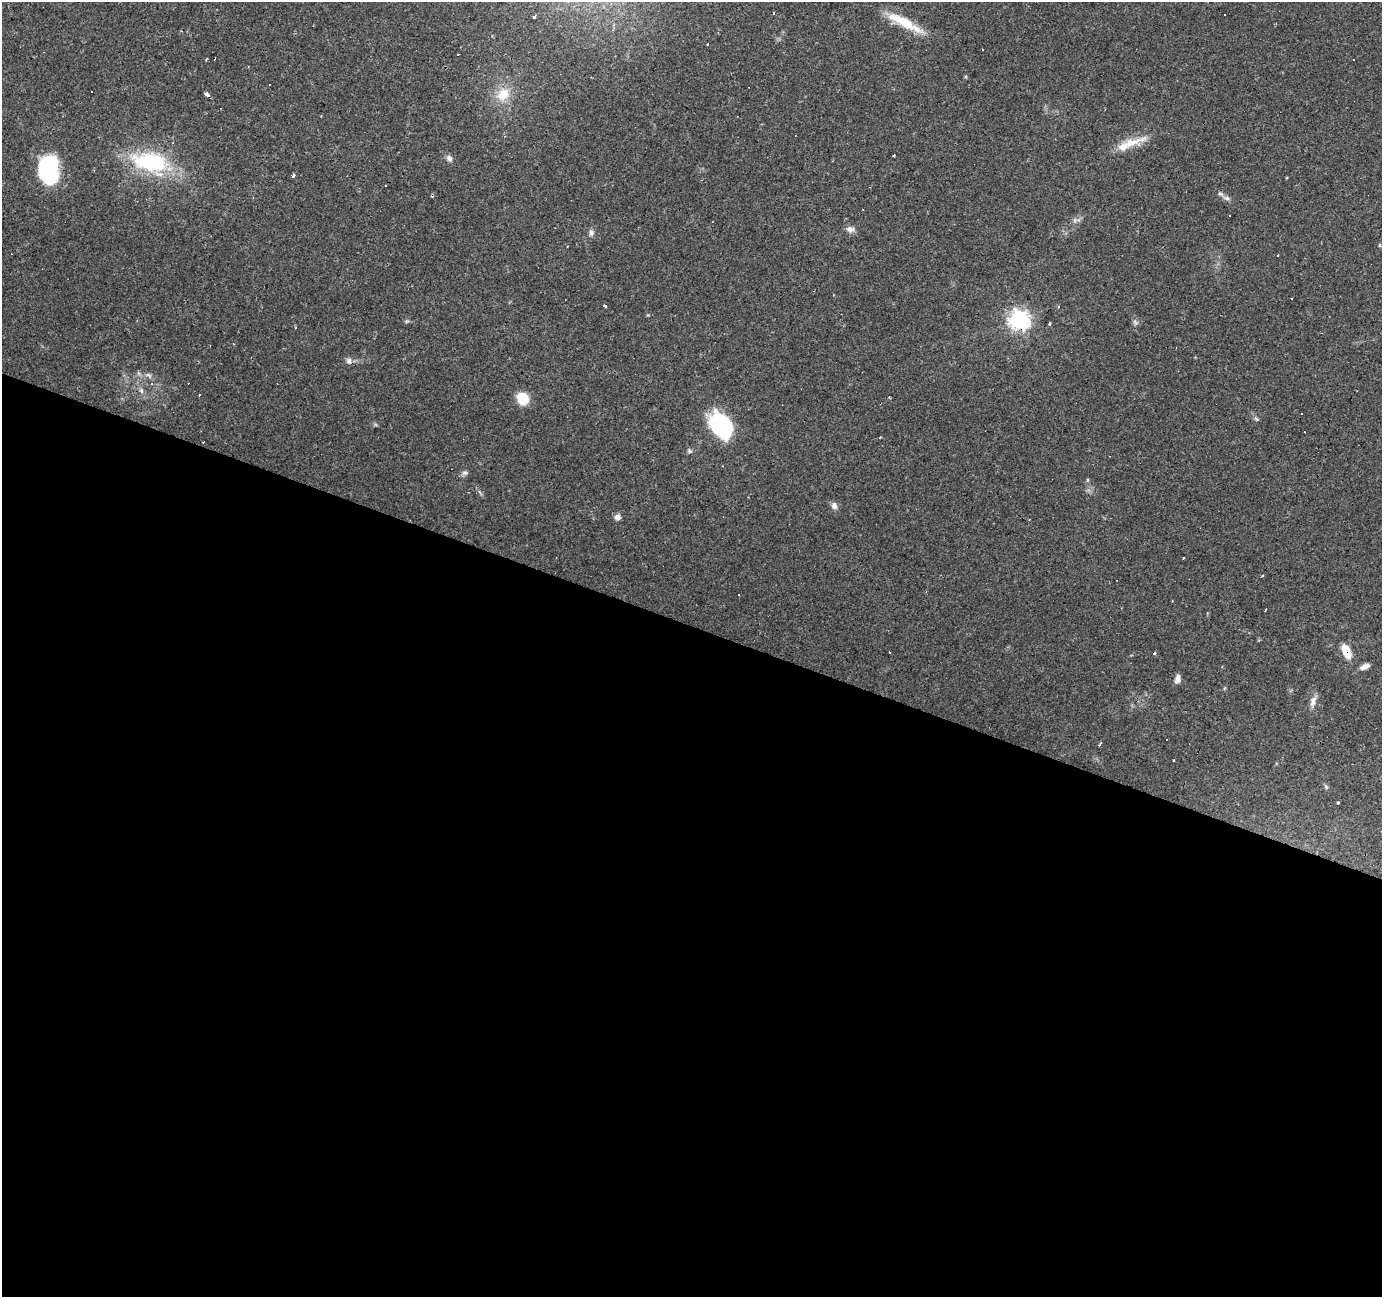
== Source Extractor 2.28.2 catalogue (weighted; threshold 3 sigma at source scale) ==
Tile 14 of 4 x 4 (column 2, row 4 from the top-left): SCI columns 1381-2760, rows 207-1501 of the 5523 x 5658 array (HDU 1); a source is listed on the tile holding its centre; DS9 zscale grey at full resolution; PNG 1384 x 1299 px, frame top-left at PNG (2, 2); no overlay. Shown black and unused: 52% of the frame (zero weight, under 2 of 3 exposures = <1% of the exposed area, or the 3 px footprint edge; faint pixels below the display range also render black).
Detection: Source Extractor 2.28.2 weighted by HDU 2 'WHT'; one run over the whole footprint, this tile lists its part. Background 0.0346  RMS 0.0034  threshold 0.0152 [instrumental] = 3 sigma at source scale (4.5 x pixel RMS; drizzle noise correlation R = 1.50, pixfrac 1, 0.0396/0.0396 arcsec/px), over >= 5 px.
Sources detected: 78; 19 cosmic-ray / hot-pixel residue — not listed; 4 inside a brighter listed object's ellipse — not listed separately; the other 55 listed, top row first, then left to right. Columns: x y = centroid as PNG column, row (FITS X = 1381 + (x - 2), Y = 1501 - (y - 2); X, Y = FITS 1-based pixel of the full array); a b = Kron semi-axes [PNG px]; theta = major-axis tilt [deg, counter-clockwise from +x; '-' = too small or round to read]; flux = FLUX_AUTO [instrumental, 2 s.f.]
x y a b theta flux
1225 14 2 2 - 0.29
533 16 3 3 - 3.7
904 22 49 10 -28 11
458 54 3 2 - 0.73
214 58 3 3 - 1.2
270 85 3 2 - 0.35
206 94 5 3 - 2.8
503 94 20 16 44 7.2
1132 142 43 10 17 6.9
894 155 3 3 - 0.86
449 158 9 7 -58 1.3
150 162 51 26 -13 30
49 169 29 18 86 31
293 175 4 3 - 1.3
386 185 3 3 - 1.3
1227 198 9 6 -23 1.1
1229 215 2 2 - 0.28
1075 220 6 5 - 0.8
712 222 3 2 - 0.34
849 229 9 7 -78 1.7
591 233 8 6 76 1.1
1379 245 6 4 -89 0.38
1277 255 3 3 - 0.66
605 306 4 3 - 4.2
1058 307 4 3 - 0.65
1019 319 7 7 - 170
407 321 6 4 17 0.47
1135 322 8 5 -65 0.81
1049 323 3 3 - 1.2
233 344 3 2 - 0.34
349 361 9 7 88 1.3
149 375 10 5 -37 1
152 384 5 4 - 0.58
141 391 8 6 -87 1.1
523 398 12 11 - 8.1
1302 414 3 3 - 0.78
1256 419 8 4 -37 0.57
721 425 25 16 -54 39
689 451 6 6 - 0.71
465 473 8 7 - 0.97
480 492 11 3 -54 0.59
834 506 8 7 - 1.6
617 517 7 6 - 1.5
1184 558 2 2 - 0.35
1262 576 3 3 - 0.8
1265 609 3 3 - 1.4
1346 651 17 8 -66 6.1
1365 667 11 6 21 1.8
1177 681 8 7 - 1.4
1313 702 16 7 78 2.2
1166 740 2 2 - 0.32
1099 745 3 2 - 0.92
1174 760 3 3 - 0.59
1326 787 6 5 - 0.59
1338 803 3 2 - 0.6
Overlapping masked pixels (flux is a lower limit): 3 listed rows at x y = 214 58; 1019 319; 1346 651
Unlisted compact peaks at least as high as the median listed source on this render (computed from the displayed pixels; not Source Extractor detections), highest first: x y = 648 315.